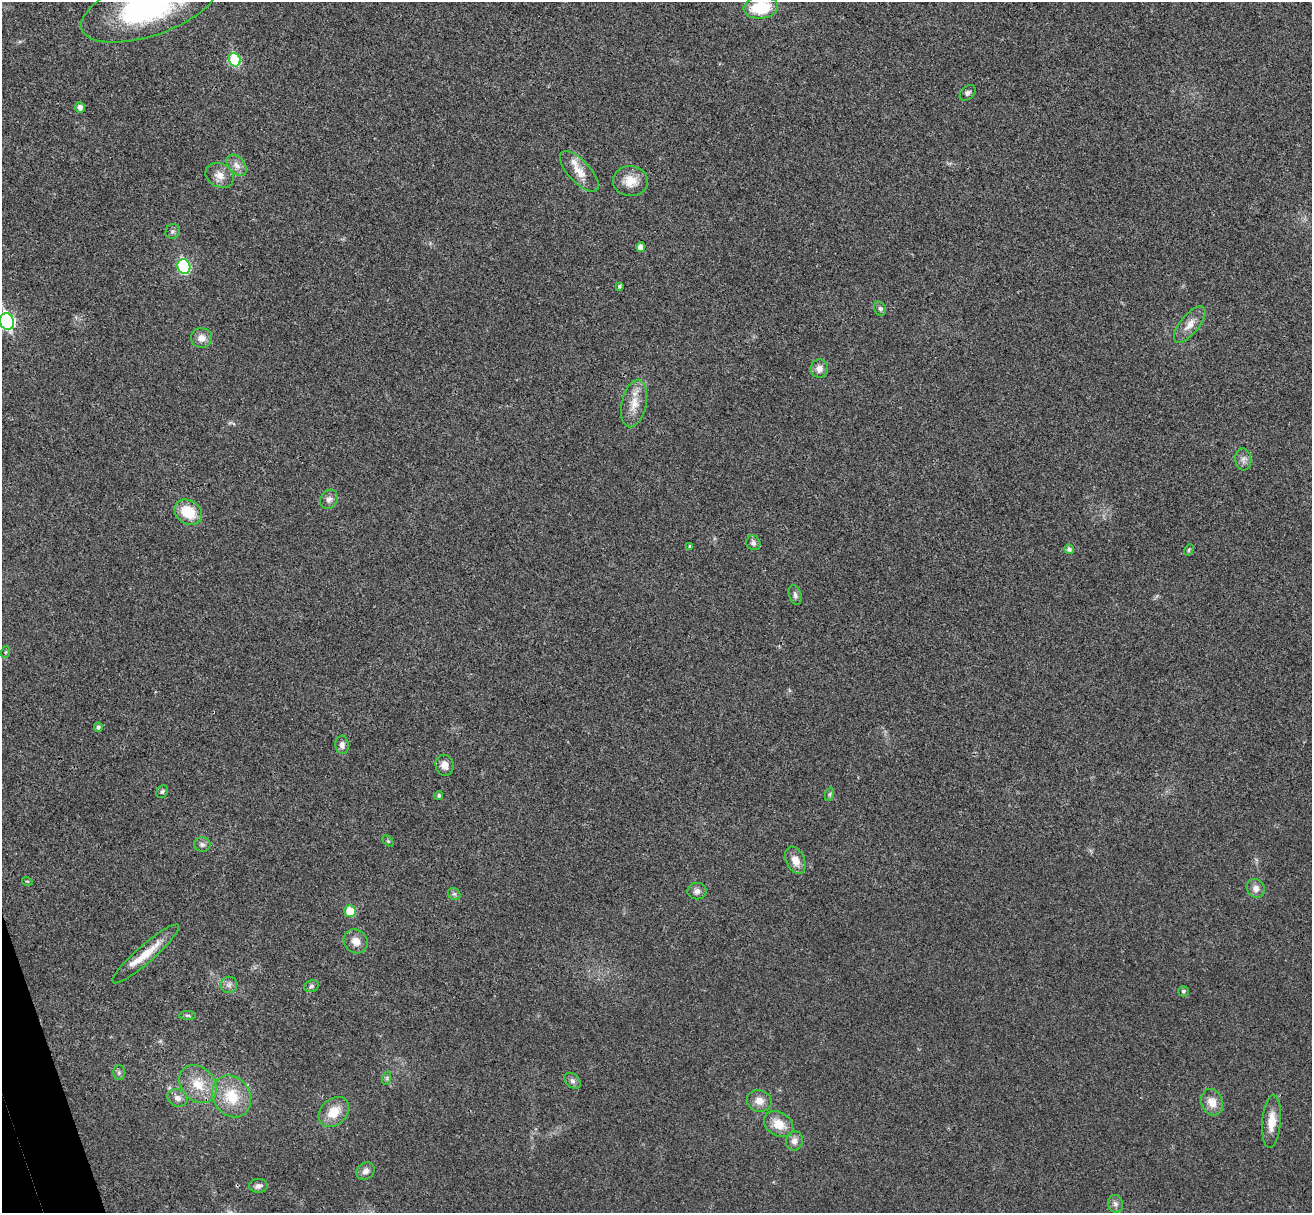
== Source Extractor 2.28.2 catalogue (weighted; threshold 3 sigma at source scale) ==
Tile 7 of 4 x 4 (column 3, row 2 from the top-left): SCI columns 2674-3983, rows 2589-3799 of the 5350 x 5298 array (HDU 1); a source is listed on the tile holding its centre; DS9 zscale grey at full resolution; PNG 1314 x 1215 px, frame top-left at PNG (2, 2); each listed source drawn as its Kron ellipse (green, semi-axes under 4 px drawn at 4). Shown black and unused: <1% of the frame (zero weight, under 3 of 4 exposures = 6% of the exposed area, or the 3 px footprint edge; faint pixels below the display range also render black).
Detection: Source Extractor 2.28.2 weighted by HDU 2 'WHT'; one run over the whole footprint, this tile lists its part. Background 0.0396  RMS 0.0052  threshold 0.0234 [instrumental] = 3 sigma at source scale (4.5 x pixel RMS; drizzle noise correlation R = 1.50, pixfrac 1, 0.05/0.05 arcsec/px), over >= 5 px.
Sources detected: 65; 2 inside a brighter listed object's ellipse — not listed separately; the other 63 listed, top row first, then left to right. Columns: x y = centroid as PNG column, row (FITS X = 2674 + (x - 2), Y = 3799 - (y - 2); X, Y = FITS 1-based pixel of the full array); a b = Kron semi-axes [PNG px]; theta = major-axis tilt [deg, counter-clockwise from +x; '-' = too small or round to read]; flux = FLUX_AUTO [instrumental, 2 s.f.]
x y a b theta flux
149 6 71 29 19 100
761 8 17 11 6 22
235 60 7 5 -71 30
968 93 9 6 43 1.4
80 107 5 5 - 2.1
237 165 12 8 -50 3.2
579 171 26 11 -47 7.3
220 175 15 11 -31 4.8
630 181 17 15 -2 8
173 231 7 6 - 1.4
641 247 5 4 - 3.4
184 267 7 6 - 43
619 286 4 3 - 0.88
880 309 7 5 -68 1.2
7 322 8 7 - 100
1190 324 22 9 51 5.6
202 338 10 9 - 3.9
819 369 9 8 - 3.2
634 403 24 12 77 8
1243 459 11 8 -84 2.4
329 499 10 8 56 2.3
188 512 15 11 -35 14
753 543 8 7 - 1.6
690 546 4 4 - 0.91
1069 549 5 4 - 1.7
1189 550 6 4 61 0.68
795 595 10 6 -72 1.6
6 652 6 4 71 0.62
98 727 4 4 - 1.1
342 745 9 7 -86 2.1
445 765 10 9 - 3.9
162 792 7 5 56 0.94
830 794 7 4 71 0.91
439 795 4 4 - 1.2
388 841 6 4 -44 0.66
202 844 8 7 - 1.8
795 860 14 9 -66 5.6
27 881 5 3 - 0.47
1256 888 10 9 - 3.1
697 891 9 8 - 2.3
454 894 7 5 -40 1.1
350 911 6 6 - 11
356 941 12 11 - 4.7
146 954 43 8 41 11
229 985 8 8 - 2.1
311 986 7 6 - 1.2
1183 991 5 5 - 1
187 1015 8 4 -1 0.91
119 1073 7 6 - 1.2
387 1078 7 4 72 0.9
572 1081 9 6 -40 1.8
198 1084 21 16 -47 12
232 1096 22 18 -57 16
178 1098 10 8 -22 3
759 1101 12 10 -14 4.7
1212 1102 13 10 -68 6.2
334 1112 17 13 44 9.7
1272 1122 26 9 85 7.8
779 1124 15 11 -34 8.3
794 1141 10 8 82 2.9
366 1171 9 8 - 2.8
258 1186 9 7 2 1.9
1115 1204 9 7 -74 2.1
Isophote crosses this tile's border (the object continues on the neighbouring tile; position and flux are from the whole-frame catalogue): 3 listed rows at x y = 149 6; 761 8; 7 322